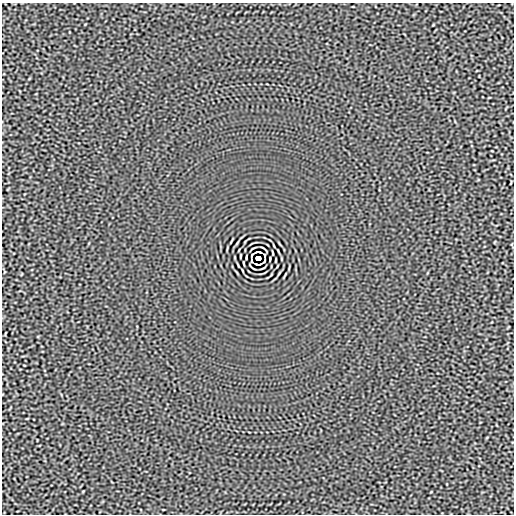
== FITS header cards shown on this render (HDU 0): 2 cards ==
NAXIS1  =                  512
NAXIS2  =                  512

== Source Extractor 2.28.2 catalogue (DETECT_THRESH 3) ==
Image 512 x 512 px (HDU 0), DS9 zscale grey, 1 PNG px = 1 image px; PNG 516 x 516 px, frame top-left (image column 1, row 512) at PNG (2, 3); no overlay
Background -3.06e-05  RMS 0.0015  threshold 0.00464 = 3 sigma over >= 5 px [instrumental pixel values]
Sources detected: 9; all 9 listed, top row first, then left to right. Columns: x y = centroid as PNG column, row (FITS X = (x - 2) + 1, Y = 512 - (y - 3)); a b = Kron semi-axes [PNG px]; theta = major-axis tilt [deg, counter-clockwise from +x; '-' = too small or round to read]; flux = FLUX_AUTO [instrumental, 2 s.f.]
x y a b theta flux
258 252 6 2 0 0.15
252 255 5 2 - 0.032
240 256 3 2 - 0.064
258 258 5 4 - 4
276 260 3 2 - 0.064
251 261 3 2 - 0.082
264 261 5 2 - 0.032
244 263 4 2 - 0.087
258 264 6 2 0 0.15